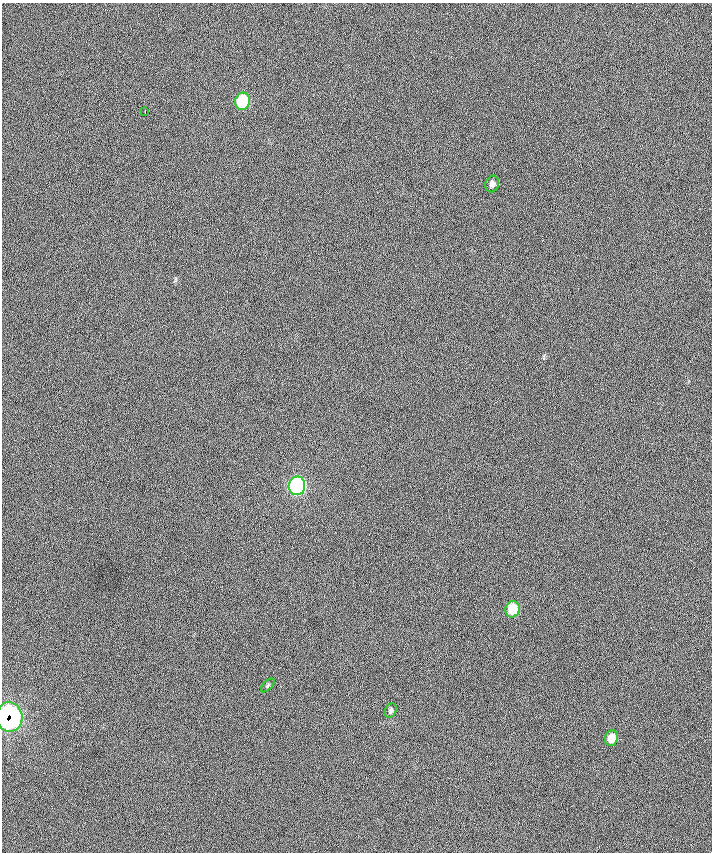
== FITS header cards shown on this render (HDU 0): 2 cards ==
NAXIS1  =                  710 /
NAXIS2  =                  850 /

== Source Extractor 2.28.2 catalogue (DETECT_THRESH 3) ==
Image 710 x 850 px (HDU 0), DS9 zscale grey, 1 PNG px = 1 image px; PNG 714 x 854 px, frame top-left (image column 1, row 850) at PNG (2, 3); each listed source drawn as its Kron ellipse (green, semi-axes under 4 px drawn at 4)
Background -2.43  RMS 42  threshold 125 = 3 sigma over >= 5 px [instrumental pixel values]
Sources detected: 9; all 9 listed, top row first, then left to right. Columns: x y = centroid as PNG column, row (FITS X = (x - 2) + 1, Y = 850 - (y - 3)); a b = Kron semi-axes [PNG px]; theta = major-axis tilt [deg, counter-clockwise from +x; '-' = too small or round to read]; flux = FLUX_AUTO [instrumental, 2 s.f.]
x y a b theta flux
242 101 9 7 77 160000
145 111 2 2 - 1600
492 184 8 6 70 11000
297 486 9 8 - 520000
513 609 8 7 - 81000
268 685 8 4 46 4400
391 711 8 5 65 6400
9 717 14 13 - 680000
611 738 8 6 76 35000
At the frame edge (FLAGS 8, measured only in part): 1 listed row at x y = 9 717